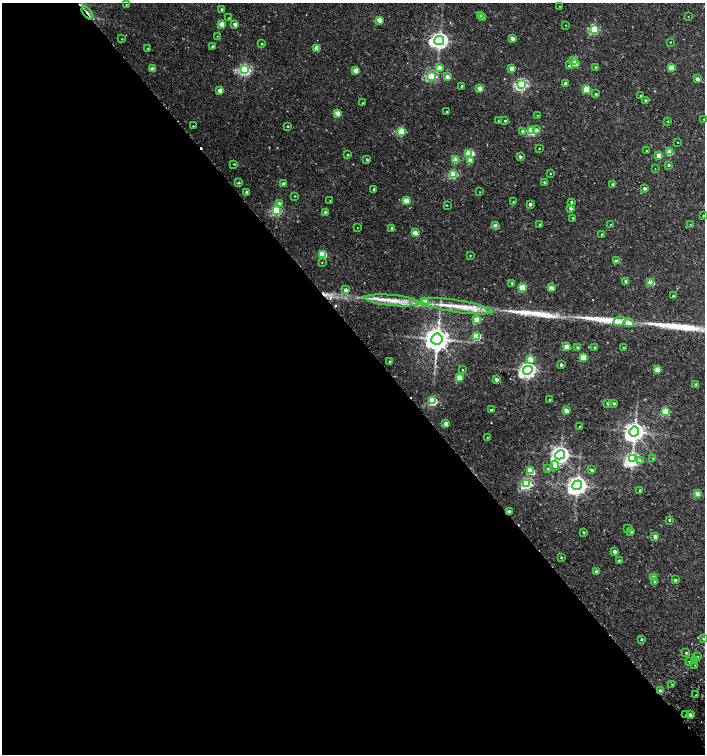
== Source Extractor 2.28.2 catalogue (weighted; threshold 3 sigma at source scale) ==
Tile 9 of 4 x 4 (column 1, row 3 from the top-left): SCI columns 192-1597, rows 1557-3060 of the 6068 x 6115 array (HDU 1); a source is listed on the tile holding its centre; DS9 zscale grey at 2 x 2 block average (1 PNG px = mean of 2 x 2 image px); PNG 707 x 756 px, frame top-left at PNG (2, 3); each listed source drawn as its Kron ellipse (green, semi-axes under 4 px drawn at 4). Shown black and unused: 56% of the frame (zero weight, under 2 of 3 exposures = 3% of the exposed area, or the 3 px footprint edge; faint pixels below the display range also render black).
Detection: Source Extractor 2.28.2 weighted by HDU 2 'WHT'; one run over the whole footprint, this tile lists its part. Background 0.0101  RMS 0.0028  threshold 0.0126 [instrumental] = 3 sigma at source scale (4.5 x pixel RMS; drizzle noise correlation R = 1.50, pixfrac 1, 0.0396/0.0396 arcsec/px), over >= 5 px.
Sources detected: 197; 7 cosmic-ray / hot-pixel residue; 4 long thin detections or spike segments (spike, bleed or trail) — neither listed nor drawn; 2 inside a brighter listed object's ellipse — not listed separately; the other 184 listed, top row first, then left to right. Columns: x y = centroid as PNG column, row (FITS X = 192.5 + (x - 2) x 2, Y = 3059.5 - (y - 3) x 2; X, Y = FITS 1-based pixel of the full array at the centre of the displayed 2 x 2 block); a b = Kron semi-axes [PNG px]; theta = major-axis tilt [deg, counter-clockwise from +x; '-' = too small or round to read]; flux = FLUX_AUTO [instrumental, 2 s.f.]
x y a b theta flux
126 4 2 2 - 0.36
559 6 2 2 - 0.21
222 10 3 2 - 2
87 13 8 3 -49 1.8
481 15 2 2 - 2.8
482 17 2 2 - 2.4
688 17 2 2 - 0.24
229 18 2 2 - 0.44
379 20 3 2 - 8.8
222 24 3 2 - 9.4
235 24 3 2 - 4.5
565 25 2 2 - 0.26
594 29 3 3 - 64
217 36 2 2 - 0.21
512 38 2 2 - 4.6
122 39 2 2 - 0.28
439 40 5 4 - 300
670 42 2 2 - 0.33
262 44 2 2 - 1
213 46 2 2 - 1.3
148 48 2 2 - 0.35
317 48 3 2 - 9.9
574 61 3 2 - 12
575 64 3 3 - 14
569 66 2 2 - 0.53
596 67 2 2 - 0.86
439 68 3 3 - 6
512 68 4 3 - 5.6
671 68 3 3 - 11
152 69 3 2 - 4.6
245 70 4 3 - 100
356 70 3 2 - 11
431 76 3 3 - 60
447 77 3 2 - 5.7
698 79 2 2 - 3.6
565 83 2 2 - 2.4
522 85 4 3 - 110
462 86 3 2 - 0.73
480 89 3 2 - 12
587 89 3 3 - 25
220 91 3 2 - 5.7
596 94 3 2 - 0.79
641 96 2 2 - 1.1
645 100 2 2 - 0.61
362 103 2 2 - 0.28
446 111 2 2 - 0.49
337 113 3 2 - 10
537 115 2 2 - 0.35
704 119 3 2 - 0.33
499 121 2 2 - 0.65
505 121 2 2 - 0.77
668 121 2 2 - 0.37
193 126 2 2 - 0.74
288 126 2 2 - 0.57
536 130 3 3 - 2.3
402 131 3 3 - 34
522 131 3 3 - 1.2
532 131 3 3 - 44
678 142 2 2 - 0.26
539 148 2 2 - 0.41
646 151 2 2 - 0.54
670 152 3 3 - 15
469 154 3 3 - 22
347 155 3 2 - 0.59
659 156 3 3 - 8.9
520 157 2 2 - 1.6
367 160 3 2 - 0.96
456 160 3 3 - 12
470 161 3 3 - 6.4
234 164 2 2 - 0.44
668 165 3 3 - 0.87
655 169 2 2 - 0.24
551 173 2 2 - 0.78
453 174 3 3 - 44
544 182 3 2 - 0.74
238 183 3 2 - 0.9
284 184 2 2 - 2.5
613 184 2 2 - 1.3
645 188 2 2 - 2.5
374 189 2 2 - 0.67
247 192 2 2 - 3
480 192 2 2 - 0.24
294 196 2 2 - 0.42
330 201 2 2 - 0.35
406 201 3 3 - 17
513 201 2 2 - 0.35
571 202 2 2 - 1.3
279 203 4 3 - 1.5
530 204 2 2 - 1.9
447 205 2 2 - 0.56
571 208 2 2 - 2.4
276 210 3 3 - 73
326 212 2 2 - 3.1
703 215 2 2 - 0.6
573 218 2 2 - 0.54
610 224 2 2 - 0.76
540 225 3 2 - 1.2
690 225 3 2 - 0.25
496 226 3 3 - 11
357 228 2 2 - 0.31
392 228 2 2 - 1.8
415 233 3 3 - 8.9
602 235 2 2 - 0.79
322 255 3 3 - 30
470 255 2 2 - 0.35
616 261 3 2 - 3.8
322 263 2 2 - 0.43
626 282 2 2 - 3.5
512 283 3 3 - 0.87
651 283 3 3 - 17
522 288 3 3 - 25
551 288 3 2 - 9.1
346 290 3 2 - 3.1
673 296 2 2 - 0.94
392 300 27 5 -5 12
424 301 3 3 - 22
457 306 36 6 -8 13
477 320 3 3 - 17
619 321 6 4 19 2.9
629 323 5 4 - 4.6
477 336 3 3 - 33
437 339 5 5 - 740
567 347 3 3 - 14
577 347 3 2 - 0.7
595 347 2 2 - 0.54
623 348 3 2 - 0.64
583 357 3 3 - 17
531 359 3 3 - 12
389 362 2 2 - 0.59
561 365 2 2 - 2
657 369 3 3 - 10
462 370 2 2 - 0.34
528 370 5 4 - 230
459 377 3 3 - 16
496 379 2 2 - 3.1
696 385 2 2 - 3.4
550 399 2 2 - 1.2
433 401 3 3 - 53
608 403 2 2 - 3.3
614 403 2 2 - 1.3
491 410 2 2 - 5.1
566 410 3 2 - 6.1
666 411 3 3 - 31
446 424 3 2 - 5.6
580 426 3 2 - 0.45
634 432 5 4 - 420
487 437 2 2 - 0.29
560 455 5 4 - 310
653 458 3 3 - 0.44
632 459 4 4 - 150
641 461 2 2 - 0.78
555 466 5 3 - 4.6
548 469 3 3 - 0.6
592 470 3 2 - 0.9
530 471 4 3 - 20
526 484 3 3 - 86
577 485 5 4 - 360
640 490 2 2 - 0.86
697 494 3 2 - 6.8
509 512 2 2 - 3.9
669 520 2 2 - 0.9
627 529 3 2 - 0.37
631 531 2 2 - 1.9
584 532 2 2 - 1
655 536 3 2 - 3.1
614 551 2 2 - 3.6
561 557 2 2 - 0.72
619 561 2 2 - 0.98
596 571 2 2 - 3.4
654 578 3 2 - 6.4
675 580 2 2 - 1.2
655 581 3 3 - 0.95
641 639 3 2 - 0.78
704 639 2 2 - 1.4
686 653 2 2 - 2.7
698 657 3 2 - 0.29
695 661 2 2 - 1
690 662 2 2 - 2
695 665 2 2 - 0.26
672 684 2 2 - 0.87
660 691 3 2 - 2.3
696 695 2 2 - 0.27
686 714 2 2 - 0.43
690 715 2 2 - 3
Overlapping masked pixels (flux is a lower limit): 3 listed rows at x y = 87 13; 509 512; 690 662
Isophote crosses this tile's border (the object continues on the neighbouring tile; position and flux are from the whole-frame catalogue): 1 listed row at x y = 704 639